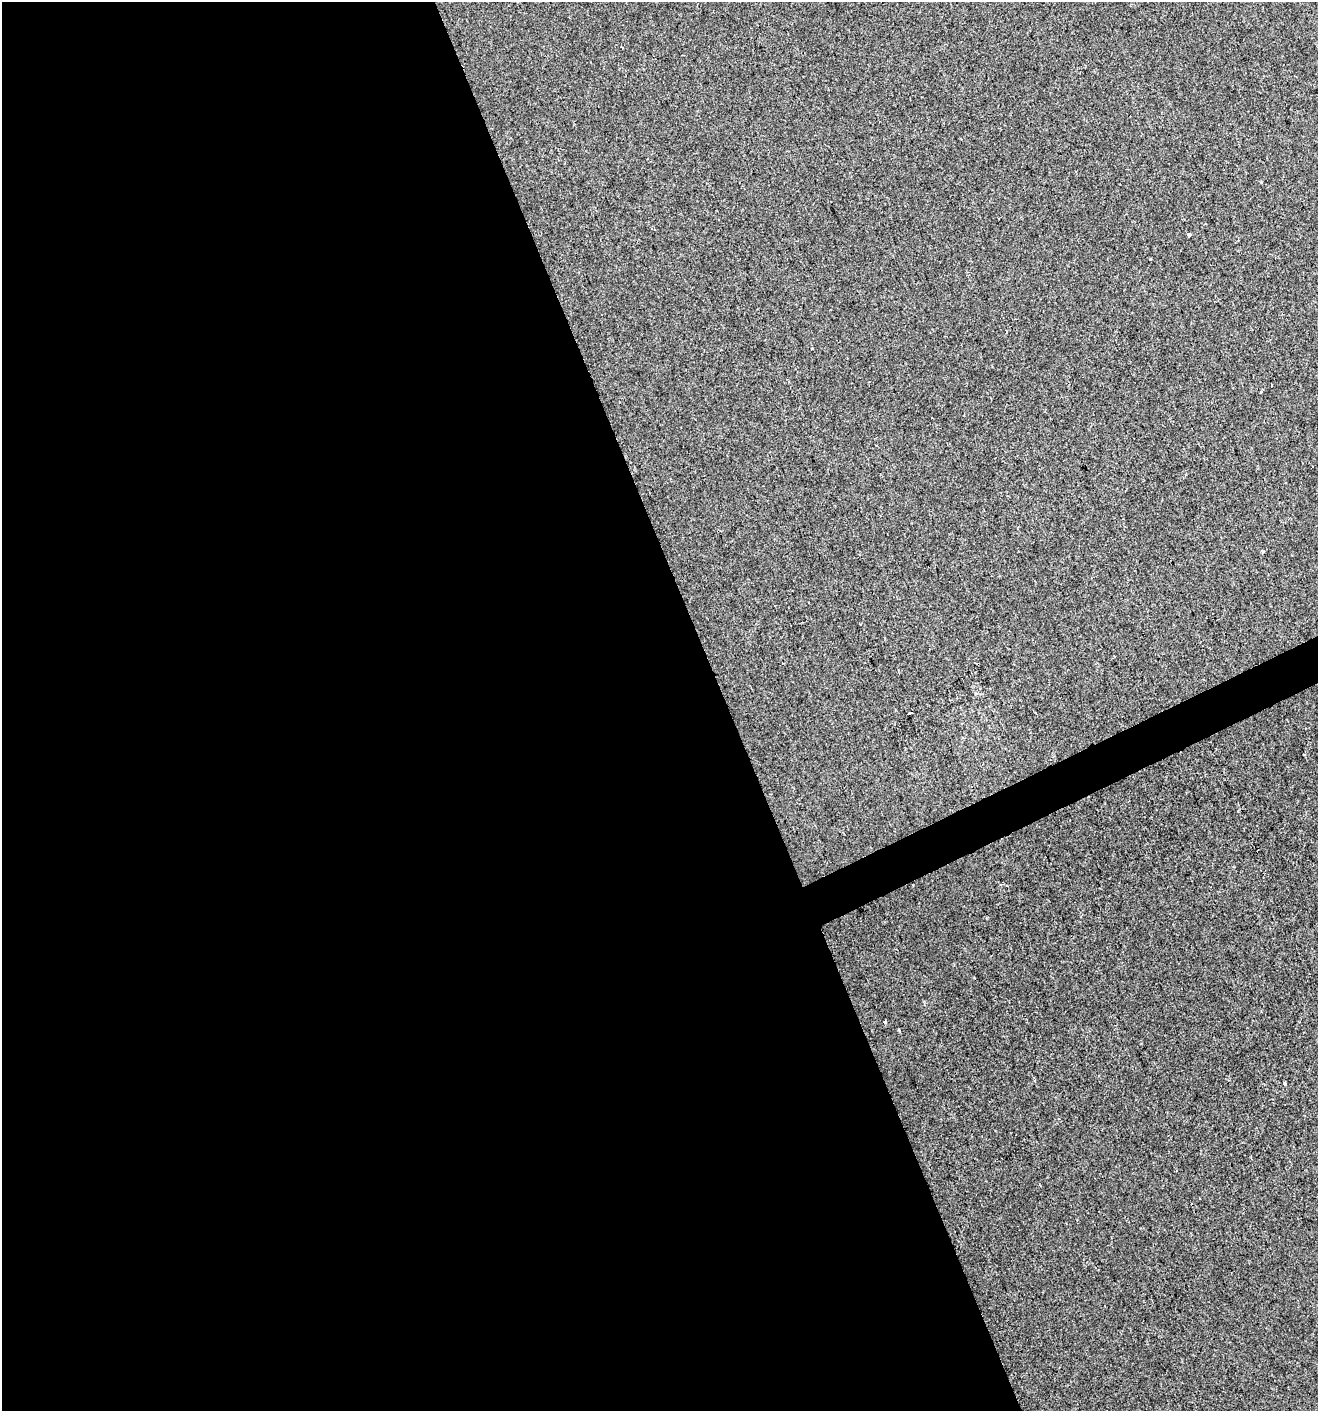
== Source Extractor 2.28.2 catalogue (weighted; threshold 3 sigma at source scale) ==
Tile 9 of 4 x 4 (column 1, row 3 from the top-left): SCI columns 87-1402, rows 1411-2819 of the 5495 x 5637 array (HDU 1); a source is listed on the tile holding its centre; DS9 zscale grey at full resolution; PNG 1320 x 1413 px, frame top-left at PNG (2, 2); no overlay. Shown black and unused: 56% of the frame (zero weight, under 2 of 3 exposures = <1% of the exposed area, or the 3 px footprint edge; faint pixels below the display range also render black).
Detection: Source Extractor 2.28.2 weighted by HDU 2 'WHT'; one run over the whole footprint, this tile lists its part. Background 0.00269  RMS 0.0048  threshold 0.0217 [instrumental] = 3 sigma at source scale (4.5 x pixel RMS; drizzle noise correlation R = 1.50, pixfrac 1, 0.0396/0.0396 arcsec/px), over >= 5 px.
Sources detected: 7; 1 cosmic-ray / hot-pixel residue — not listed; the other 6 listed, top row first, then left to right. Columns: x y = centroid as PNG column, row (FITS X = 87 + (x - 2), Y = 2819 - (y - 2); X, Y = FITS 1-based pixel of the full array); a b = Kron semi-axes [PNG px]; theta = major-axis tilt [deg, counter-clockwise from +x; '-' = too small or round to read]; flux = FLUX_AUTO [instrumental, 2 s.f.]
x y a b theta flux
1189 235 3 3 - 14
1262 552 4 3 - 0.68
860 624 3 3 - 0.7
885 1022 4 3 - 1.4
899 1030 4 2 - 0.56
1284 1084 4 3 - 0.88